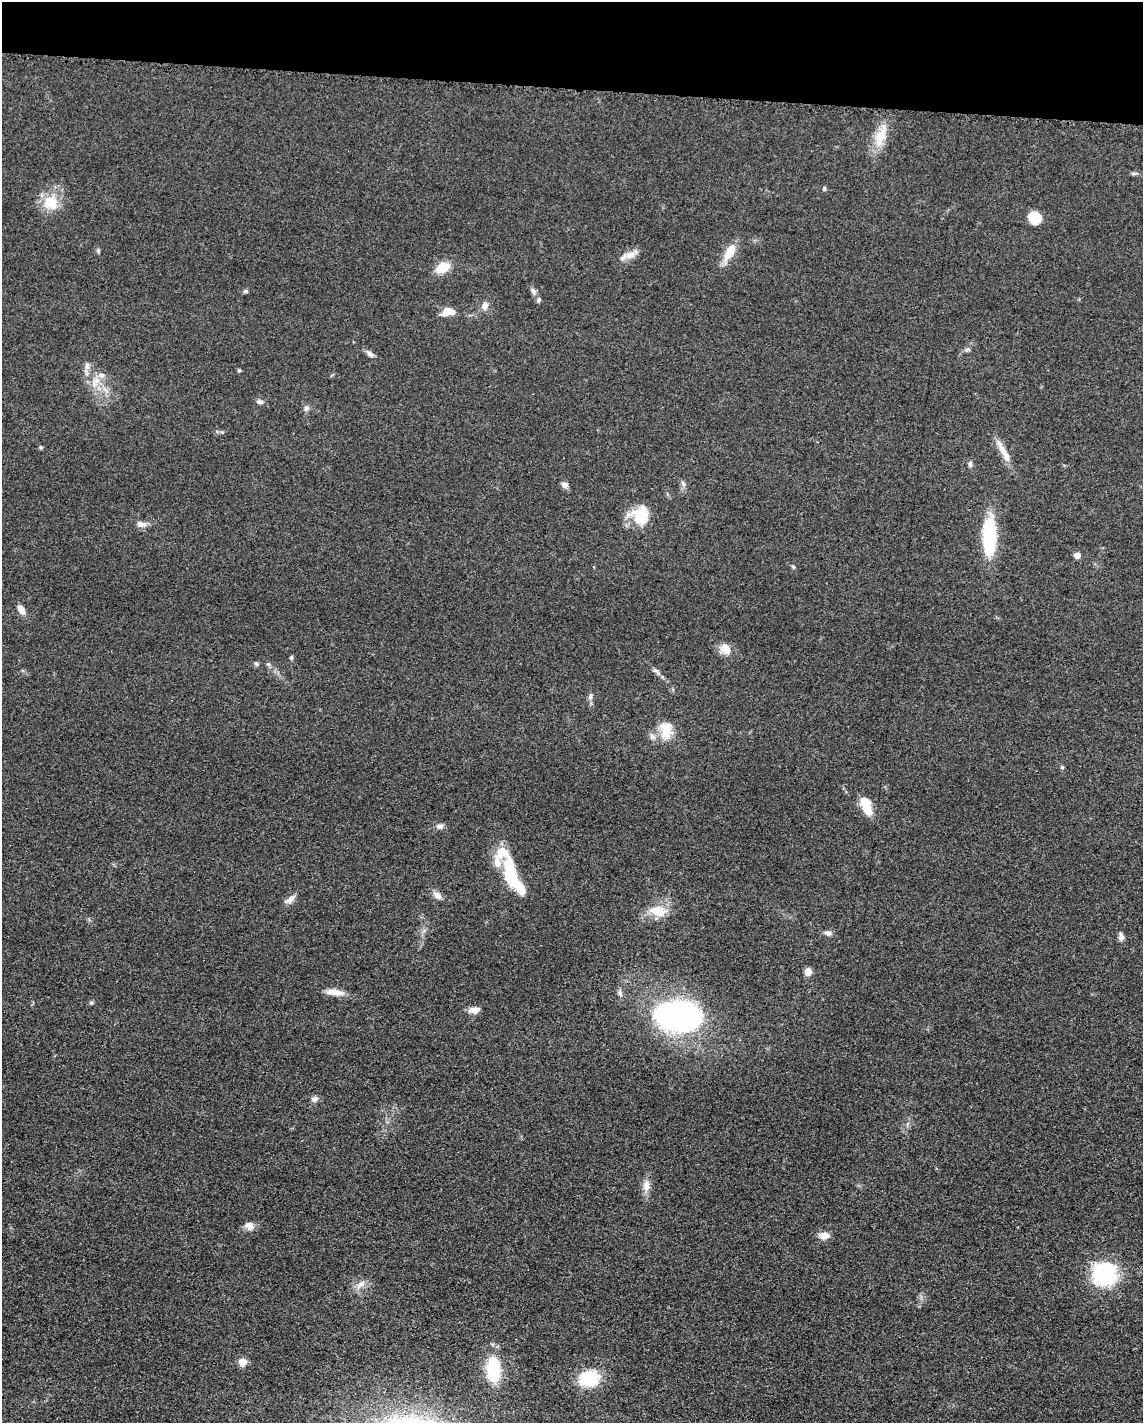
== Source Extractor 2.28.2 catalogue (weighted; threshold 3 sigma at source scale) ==
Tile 2 of 4 x 3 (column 2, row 1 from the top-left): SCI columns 1157-2297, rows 3071-4491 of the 4592 x 4659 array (HDU 1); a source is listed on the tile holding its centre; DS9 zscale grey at full resolution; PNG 1145 x 1425 px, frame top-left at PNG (2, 2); no overlay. Shown black and unused: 6% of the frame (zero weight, under 3 of 5 exposures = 4% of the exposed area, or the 3 px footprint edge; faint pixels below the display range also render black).
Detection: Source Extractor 2.28.2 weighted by HDU 2 'WHT'; one run over the whole footprint, this tile lists its part. Background 0.0477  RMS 0.0055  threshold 0.0247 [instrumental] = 3 sigma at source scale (4.5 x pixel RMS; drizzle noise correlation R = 1.50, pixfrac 1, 0.05/0.05 arcsec/px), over >= 5 px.
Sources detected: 68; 5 inside a brighter listed object's ellipse — not listed separately; the other 63 listed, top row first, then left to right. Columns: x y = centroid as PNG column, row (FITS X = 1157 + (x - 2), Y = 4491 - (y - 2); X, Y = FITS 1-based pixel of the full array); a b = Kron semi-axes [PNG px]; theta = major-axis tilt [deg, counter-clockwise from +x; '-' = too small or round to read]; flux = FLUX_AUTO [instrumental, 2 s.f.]
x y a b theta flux
881 136 33 14 69 12
1134 173 9 4 0 1.1
824 189 6 4 -84 0.76
50 201 22 17 51 14
1035 217 11 9 -50 17
98 251 6 5 - 0.82
730 252 23 10 60 10
630 255 21 8 26 5
443 268 16 11 28 9.5
245 291 7 4 -8 1.1
533 291 10 6 -60 1.8
539 300 7 5 87 1.1
485 306 10 8 69 3.2
449 312 16 9 4 7.4
967 349 7 6 - 1.3
370 354 13 6 -45 2.1
87 366 11 6 89 2.4
239 370 5 4 - 0.66
96 381 11 9 17 5.1
259 402 9 6 -7 1.7
306 408 8 7 - 1.7
41 447 5 4 - 0.73
1002 450 30 7 -63 7.3
970 464 8 5 -83 1.4
683 483 8 5 -63 1.5
564 485 9 7 -47 2.3
641 516 21 20 - 18
141 524 14 7 -7 3.3
989 536 37 12 90 44
1077 555 5 4 - 5
793 567 7 4 -52 0.78
21 609 11 7 -59 3.8
725 649 16 12 -50 5.7
291 657 6 4 90 0.8
256 664 6 5 - 0.92
268 664 6 6 - 1.1
656 671 14 5 -43 2.1
590 696 9 6 70 1.7
667 729 24 19 83 12
1062 767 6 3 -72 0.7
866 806 21 10 -70 10
440 826 9 7 2 2.3
510 872 41 15 -80 25
437 895 13 8 -32 3
290 899 16 7 41 3.3
658 911 25 13 -10 10
828 933 9 6 -16 2.1
1121 937 10 6 -85 2.3
808 972 5 5 - 12
335 992 22 8 -7 6
620 993 10 6 -75 1.6
91 1002 6 5 - 0.85
474 1010 14 8 5 3.7
678 1016 40 24 -2 150
314 1099 9 7 15 2.1
646 1186 15 10 86 4.5
249 1225 11 10 - 3.9
824 1236 13 9 0 3.9
1104 1274 30 30 - 37
361 1284 13 7 37 3.4
243 1362 5 5 - 12
493 1369 25 13 -88 30
589 1378 21 17 7 24